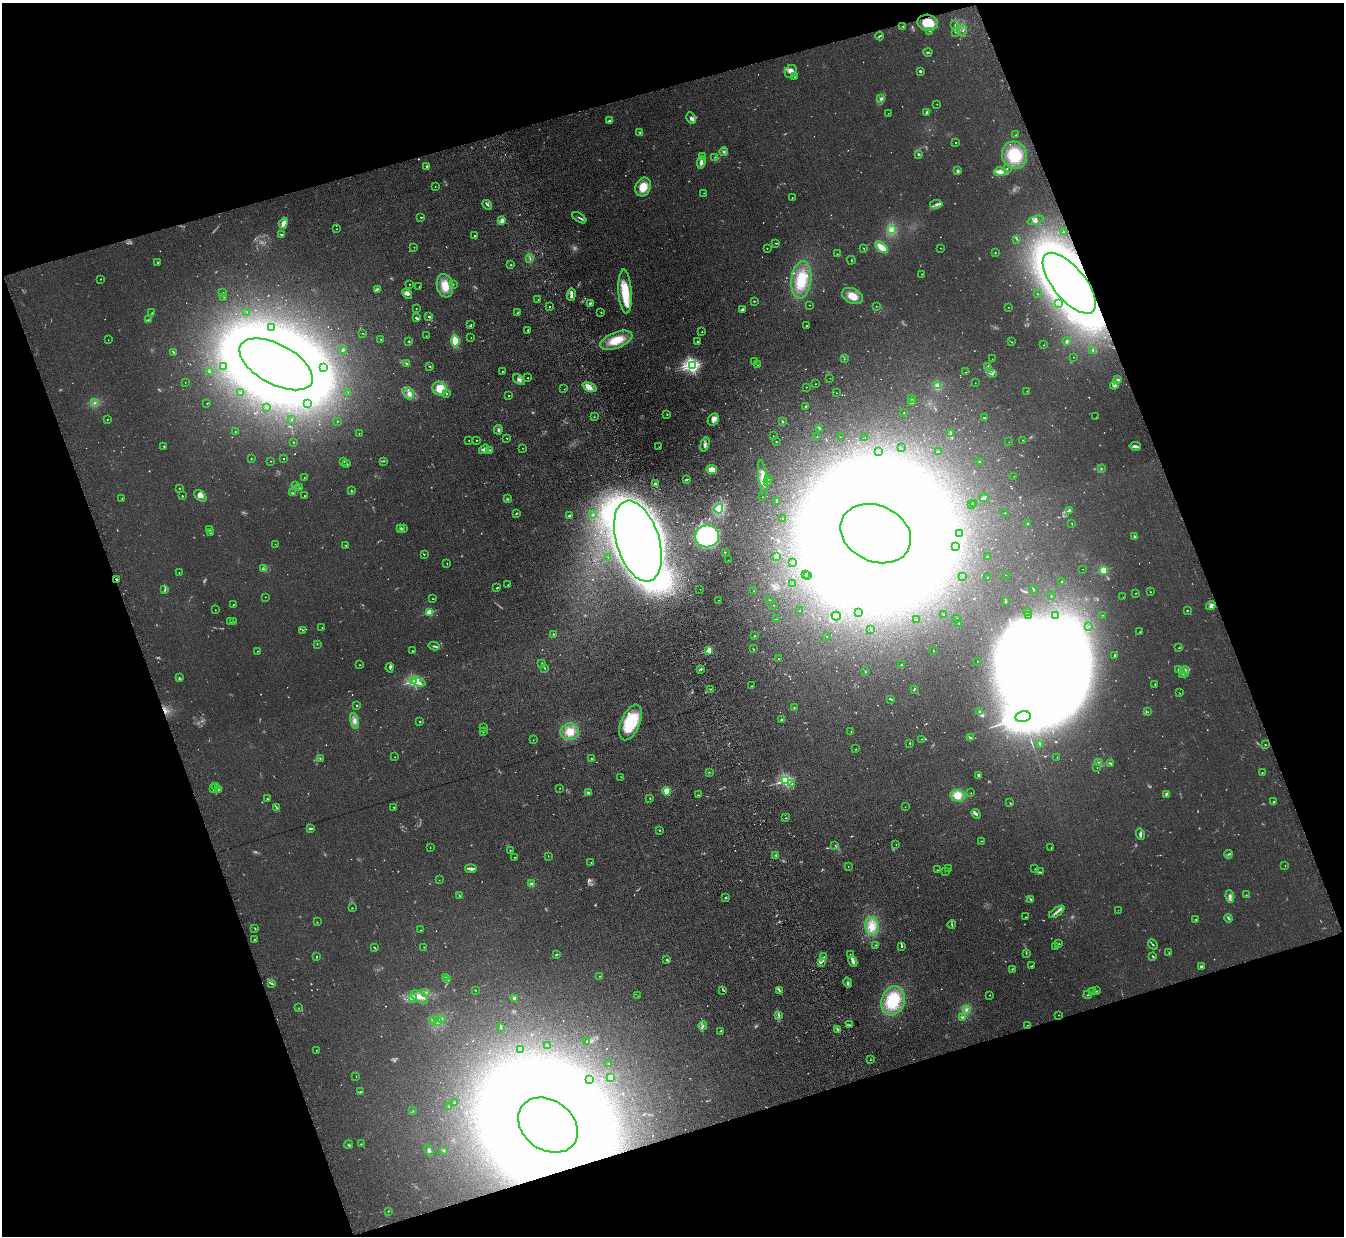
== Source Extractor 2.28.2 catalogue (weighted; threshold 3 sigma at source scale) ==
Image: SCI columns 75-5442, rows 169-5102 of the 5515 x 5398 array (HDU 1 of 3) = the unmasked area's bounding box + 8 px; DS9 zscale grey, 4 x 4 block average (1 PNG px = mean of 4 x 4 image px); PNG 1346 x 1238 px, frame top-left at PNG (2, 3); each listed source drawn as its Kron ellipse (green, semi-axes under 4 px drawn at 4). Shown black and unused: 38% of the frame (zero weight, under 3 of 5 exposures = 4% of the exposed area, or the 3 px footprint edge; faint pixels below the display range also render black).
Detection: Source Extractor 2.28.2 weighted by HDU 2 'WHT'. Background 0.0415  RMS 0.0047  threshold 0.0211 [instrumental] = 3 sigma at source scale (4.5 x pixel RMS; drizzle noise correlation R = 1.50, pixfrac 1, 0.05/0.05 arcsec/px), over >= 5 px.
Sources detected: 946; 109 too faint to see at this stretch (4 x 4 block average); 88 inside a brighter object's white glare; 2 cosmic-ray / hot-pixel residue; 1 long thin detection or spike segment (spike, bleed or trail) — neither listed nor drawn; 26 coinciding with a brighter row at this scale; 36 inside a brighter listed object's ellipse — not listed separately; of the other 684, all 500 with FLUX_AUTO >= 0.838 (the completeness limit of this list) listed and drawn (184 fainter detections not listed), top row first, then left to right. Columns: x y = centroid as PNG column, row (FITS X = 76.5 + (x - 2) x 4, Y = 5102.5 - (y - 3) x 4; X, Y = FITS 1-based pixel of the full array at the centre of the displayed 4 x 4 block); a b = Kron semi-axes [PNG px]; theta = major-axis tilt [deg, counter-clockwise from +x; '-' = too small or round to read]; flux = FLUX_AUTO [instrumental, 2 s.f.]
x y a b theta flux
928 23 10 8 -11 51
955 25 2 2 - 1.1
903 26 2 2 - 1.4
963 30 5 2 - 3.3
930 31 3 2 - 1.2
955 32 2 2 - 0.99
880 36 4 2 - 2.9
928 52 4 2 - 3
791 71 7 5 52 13
920 71 3 2 - 3.8
795 77 2 2 - 1.5
881 99 4 3 - 6.3
937 104 2 2 - 1.2
927 112 4 3 - 4.5
888 113 2 2 - 0.84
691 118 6 3 -64 7.9
610 121 4 2 - 9.7
640 133 4 2 - 3.3
1016 135 3 2 - 1.2
956 143 2 2 - 2.7
724 152 4 3 - 5.3
918 154 2 2 - 5
1015 155 14 12 -65 100
702 156 3 2 - 2.6
715 157 2 2 - 1.4
701 162 6 3 84 12
427 166 3 2 - 3.1
1007 169 2 2 - 1.3
958 171 2 2 - 29
1000 172 6 4 4 16
435 186 2 2 - 1
643 187 10 7 66 45
704 193 2 2 - 1
792 198 2 2 - 1.6
936 204 6 2 11 6.9
487 205 5 2 - 4.3
421 217 2 2 - 2.6
579 218 8 2 -32 5.3
1035 220 8 3 19 8
502 221 4 3 - 12
283 223 6 3 71 18
337 229 2 2 - 1
891 230 4 3 - 7.5
1063 232 2 2 - 1.7
281 234 4 2 - 2.5
475 236 2 2 - 5.3
1017 239 3 2 - 1.6
776 243 3 2 - 2.1
414 247 2 2 - 1.1
882 247 8 4 -39 40
767 248 2 2 - 1.8
864 248 3 2 - 1.8
941 248 2 2 - 0.84
995 253 2 2 - 1.9
837 254 2 2 - 1.2
530 259 2 2 - 2.5
851 260 4 2 - 1.7
158 263 2 2 - 2.3
511 265 2 2 - 1.8
922 274 2 2 - 0.95
101 279 2 2 - 1.2
801 280 19 10 83 79
1069 283 37 16 -51 2600
409 284 2 2 - 1.6
453 284 2 2 - 1
445 286 12 8 -76 45
419 287 2 2 - 1.7
377 289 3 3 - 3
223 292 2 2 - 0.93
625 292 22 6 -86 89
407 294 5 4 - 9.4
1037 294 2 2 - 1.1
571 295 6 2 88 14
852 296 11 7 -25 36
224 297 2 2 - 1.2
538 300 2 2 - 1.4
754 301 2 2 - 1.4
590 303 4 2 - 3.3
1059 303 2 2 - 0.88
810 305 2 2 - 0.87
876 306 2 2 - 1.1
549 307 2 2 - 2.8
1008 307 2 2 - 1.3
416 308 2 2 - 1.2
742 309 4 2 - 9.3
247 312 2 2 - 0.9
601 312 2 2 - 1.3
152 313 2 2 - 2
517 313 4 2 - 2.1
429 316 3 2 - 3.2
416 318 3 2 - 6.5
148 320 3 2 - 2.3
471 324 3 2 - 2.2
806 326 2 2 - 3.1
271 327 2 2 - 2
528 330 3 2 - 2.8
702 332 2 2 - 2.4
362 333 3 2 - 1.9
426 336 2 2 - 0.85
471 338 2 2 - 0.99
108 340 2 2 - 0.85
381 340 3 2 - 1.4
616 340 17 8 22 62
409 341 2 2 - 2.8
455 341 5 4 - 53
697 341 2 2 - 1.4
1067 341 4 3 - 6.2
1012 342 2 2 - 1.7
1043 345 2 2 - 1.2
343 350 4 2 - 2.5
1093 350 3 2 - 2.5
173 352 4 2 - 2.5
1073 357 2 2 - 0.86
844 359 2 2 - 1.2
992 359 2 2 - 1
755 361 2 2 - 1.6
276 364 40 20 -28 7600
407 364 3 2 - 2.5
758 365 2 2 - 1
223 366 3 2 - 1.7
430 366 2 2 - 1.9
693 366 2 2 - 580
988 366 2 2 - 2.2
324 367 2 2 - 1.7
209 371 3 2 - 2.7
502 371 2 2 - 1.1
966 372 2 2 - 1
992 374 3 2 - 3.4
528 378 2 2 - 2.1
830 378 2 2 - 1.4
519 380 7 3 -38 11
1118 380 4 3 - 4.6
185 383 2 2 - 0.88
975 383 2 2 - 0.94
816 384 2 2 - 1.2
1114 385 4 3 - 4.7
937 386 3 3 - 6.4
590 387 7 4 -24 16
806 387 2 2 - 1.9
440 389 7 6 - 43
564 389 2 2 - 0.85
1027 391 2 2 - 0.93
241 392 2 2 - 2
348 392 2 2 - 1.2
409 393 6 4 -78 14
447 393 2 2 - 2
836 393 2 2 - 0.95
508 395 2 2 - 4.3
912 399 2 2 - 0.9
912 402 3 2 - 2.8
95 403 2 2 - 3
307 403 2 2 - 1
207 404 2 2 - 0.98
806 406 3 2 - 3.8
267 408 2 2 - 1.5
904 413 2 2 - 1.3
667 414 2 2 - 1.6
594 417 2 2 - 0.89
984 417 2 2 - 1.7
1096 417 2 2 - 0.85
107 419 2 2 - 1.7
291 419 2 2 - 1.2
713 419 6 5 - 11
337 421 2 2 - 1.1
783 422 3 2 - 2.5
820 428 3 2 - 3
498 430 5 2 - 5.1
235 432 2 2 - 0.85
359 433 2 2 - 1.4
951 433 2 2 - 1.7
773 436 2 2 - 1.4
817 437 2 2 - 0.91
840 437 2 2 - 0.98
865 437 2 2 - 0.89
507 438 2 2 - 1.9
469 440 2 2 - 0.93
477 440 2 2 - 1.2
1023 440 2 2 - 1.6
293 442 2 2 - 2.8
776 442 2 2 - 2.5
1009 442 2 2 - 0.93
705 444 7 3 73 7.7
164 446 2 2 - 2.9
1135 446 6 3 -9 10
659 447 2 2 - 1
522 448 2 2 - 0.93
901 448 2 2 - 1.1
484 449 5 4 - 9.2
490 450 2 2 - 2.2
878 452 3 2 - 2.8
939 452 3 2 - 2.2
251 459 2 2 - 1.2
283 459 2 2 - 1.4
271 461 3 2 - 0.98
344 461 2 2 - 2.3
383 461 2 2 - 1.5
980 462 2 2 - 4.9
347 464 3 2 - 2.5
1101 469 2 2 - 1.8
712 470 5 4 - 32
1014 476 2 2 - 0.87
304 477 2 2 - 1.2
763 477 17 3 -83 24
686 479 3 2 - 4.6
768 479 2 2 - 1.3
767 482 3 2 - 2.3
655 484 4 2 - 4.9
295 486 3 2 - 2.6
299 487 3 2 - 1.4
179 488 2 2 - 1.5
351 491 2 2 - 1.8
293 493 3 2 - 2.8
182 496 2 2 - 2.6
200 496 7 4 -40 18
304 496 2 2 - 1.2
763 497 2 2 - 1.1
122 498 2 2 - 0.95
984 498 4 2 - 5.5
507 499 2 2 - 1.4
776 501 3 2 - 1.9
972 504 2 2 - 1.3
974 504 2 2 - 1
719 508 5 4 - 14
1070 510 2 2 - 3.3
516 513 3 2 - 2.1
1005 513 2 2 - 2.2
593 515 2 2 - 1.5
569 516 3 2 - 5.5
782 519 2 2 - 2.7
1028 524 3 2 - 3.4
1072 524 3 2 - 1.2
400 529 3 2 - 9.3
403 529 3 2 - 3
209 530 2 2 - 1.4
211 532 3 2 - 2.5
960 533 2 2 - 1.3
876 534 37 28 -25 9800
707 536 12 11 - 440
1134 536 2 2 - 4.5
638 541 42 21 -73 4100
275 544 2 2 - 0.97
345 545 2 2 - 1.8
955 546 3 2 - 2.6
725 552 2 2 - 1.4
424 554 2 2 - 1.4
776 556 4 2 - 3.4
608 557 2 2 - 0.9
987 557 2 2 - 3.1
728 560 2 2 - 0.94
793 562 3 2 - 1
447 563 2 2 - 1.1
263 569 2 2 - 2.8
1083 569 2 2 - 0.87
1103 570 2 2 - 180
179 572 2 2 - 1.2
805 574 2 2 - 1
807 575 3 2 - 3.4
1006 575 2 2 - 1.2
962 576 2 2 - 0.88
988 577 2 2 - 1.4
116 579 2 2 - 6.5
1062 582 2 2 - 1.1
792 584 2 2 - 0.92
508 585 2 2 - 1.7
497 588 2 2 - 4.7
165 589 4 2 - 4.7
700 589 2 2 - 1.7
1033 589 4 2 - 2
754 591 2 2 - 1.3
1150 592 2 2 - 1.6
1136 593 2 2 - 1.2
1051 596 2 2 - 1.5
265 597 2 2 - 1.4
1123 597 2 2 - 0.85
432 599 2 2 - 1.6
719 600 2 2 - 0.85
769 600 2 2 - 1.5
1006 601 3 2 - 2.3
233 604 2 2 - 1.4
774 605 2 2 - 1.1
1211 605 5 3 - 9.3
215 610 2 2 - 1.5
1187 610 2 2 - 2.8
800 611 2 2 - 0.88
1028 611 2 2 - 0.93
429 612 2 2 - 170
859 613 2 2 - 1
944 614 2 2 - 1.3
1028 615 2 2 - 1
1102 615 2 2 - 1
836 616 5 3 - 6.1
1056 616 2 2 - 0.87
957 618 2 2 - 0.91
777 619 2 2 - 1.3
917 620 2 2 - 1
233 621 2 2 - 1
231 622 2 2 - 1.4
959 623 3 2 - 2.9
1089 626 2 2 - 1.1
322 628 2 2 - 1.3
303 630 3 2 - 2.1
871 630 2 2 - 1.3
1140 632 3 2 - 1.7
553 634 2 2 - 2.2
754 636 2 2 - 1.5
827 636 2 2 - 2.5
317 644 2 2 - 1.3
434 646 5 2 - 4.6
1179 648 2 2 - 1.2
753 649 3 2 - 1.5
709 650 2 2 - 120
257 651 2 2 - 1.2
412 651 2 2 - 0.98
933 651 2 2 - 1.6
1115 655 2 2 - 4.2
778 659 2 2 - 1.2
977 661 2 2 - 1.1
542 663 3 2 - 1.7
359 665 2 2 - 1.2
901 665 2 2 - 2.5
390 668 5 2 - 3.9
545 668 2 2 - 1.9
701 669 3 2 - 3.4
1178 670 2 2 - 1.4
866 672 2 2 - 2.5
1185 672 5 2 - 5.5
1183 674 2 2 - 2.9
179 678 2 2 - 2.1
413 681 2 2 - 500
419 682 7 2 -12 7.4
1155 684 2 2 - 1.8
752 686 2 2 - 0.94
711 689 3 2 - 1.8
914 689 3 2 - 2.3
1180 693 2 2 - 1.2
890 699 3 2 - 2.4
357 705 2 2 - 3.7
794 708 2 2 - 1.6
980 712 3 2 - 1.8
1148 712 2 2 - 1.3
1023 716 7 5 13 12000
781 719 3 2 - 2.1
354 721 8 4 -77 13
420 722 2 2 - 1.9
631 722 19 9 67 130
484 728 3 2 - 1.9
483 732 2 2 - 1.7
570 732 9 8 - 33
851 732 2 2 - 1.4
970 737 3 2 - 3
921 739 2 2 - 0.96
533 740 2 2 - 1.4
910 743 2 2 - 1.4
1040 744 3 2 - 4.3
1265 745 2 2 - 1.5
856 749 2 2 - 1.1
395 757 2 2 - 0.87
1057 757 2 2 - 1.3
320 758 2 2 - 1.7
591 758 3 2 - 1.2
1099 762 2 2 - 1.5
1111 763 4 2 - 3.3
1097 768 2 2 - 1
709 772 3 2 - 1.2
1262 773 2 2 - 1.5
979 776 3 2 - 3.9
621 777 2 2 - 0.88
786 780 2 2 - 510
792 784 2 2 - 1.2
215 786 3 2 - 3.5
560 788 2 2 - 1.3
214 789 3 2 - 2.7
218 790 3 3 - 3.9
667 791 4 3 - 42
588 793 3 3 - 4.9
971 793 2 2 - 1.1
1166 794 3 2 - 3.6
698 795 2 2 - 1.8
958 796 7 5 -12 38
650 798 2 2 - 1.6
267 799 2 2 - 1.9
1274 802 4 2 - 3.7
1010 803 3 2 - 1.7
394 807 2 2 - 2.2
905 807 2 2 - 0.91
277 808 4 2 - 2.7
976 814 5 2 - 8.3
786 818 2 2 - 1.8
310 828 3 2 - 4.3
659 830 2 2 - 1.4
1140 834 6 3 -75 6.2
981 841 2 2 - 1.7
835 845 2 2 - 0.97
896 845 2 2 - 0.87
430 847 2 2 - 0.89
1051 848 2 2 - 0.85
510 850 2 2 - 1.4
1228 854 4 2 - 3.6
776 855 3 2 - 2.5
548 856 2 2 - 1
515 857 2 2 - 1.6
591 862 2 2 - 1.4
1285 865 2 2 - 0.87
848 866 2 2 - 1.1
471 869 6 2 -7 11
948 869 2 2 - 2.5
1035 869 2 2 - 1
938 870 2 2 - 1.2
946 871 2 2 - 1.1
1040 872 3 2 - 2.2
439 880 2 2 - 0.85
532 884 4 3 - 5.4
1246 895 3 2 - 1.1
460 896 2 2 - 1.5
1230 896 6 3 -83 9.2
726 897 2 2 - 9.9
1031 899 4 2 - 4.1
352 908 2 2 - 1.6
1118 910 2 2 - 0.89
1057 912 9 2 34 9.9
1025 917 2 2 - 0.88
1229 918 4 2 - 3.5
1196 919 3 2 - 2
317 922 2 2 - 1
952 924 4 2 - 3
872 926 9 6 -78 32
255 929 3 2 - 2.1
420 930 2 2 - 0.88
254 939 2 2 - 1.1
1058 944 4 2 - 2.8
1153 944 5 2 - 3.1
876 945 2 2 - 1.6
902 946 2 2 - 3.1
1056 946 3 2 - 7.8
374 947 3 2 - 2.6
424 947 2 2 - 1
1026 953 2 2 - 1.5
1169 953 2 2 - 1.3
850 954 2 2 - 1.2
556 955 2 2 - 12
1153 956 3 2 - 3.4
316 957 3 2 - 1.6
824 957 2 2 - 1.5
667 959 3 2 - 2.8
853 961 5 2 - 11
821 962 4 2 - 4.2
1032 966 3 2 - 3.1
1201 966 3 2 - 5.2
1012 969 2 2 - 2
600 976 2 2 - 1.5
446 977 2 2 - 0.86
448 980 3 2 - 2.5
848 983 5 3 - 5.7
272 984 4 2 - 2.6
475 990 2 2 - 1.4
723 990 4 2 - 2.2
779 991 3 2 - 3.7
1093 991 2 2 - 2.3
1096 991 4 2 - 2.6
426 992 2 2 - 1.6
990 995 2 2 - 1.2
1088 995 4 2 - 3.1
638 996 2 2 - 1.2
412 997 2 2 - 2.4
419 997 9 5 -33 24
514 998 4 3 - 5
893 1001 15 11 72 130
299 1008 2 2 - 1.3
966 1009 3 3 - 5.3
1059 1015 2 2 - 1
779 1016 4 2 - 3.1
962 1017 3 2 - 4.2
442 1018 2 2 - 1.7
432 1021 2 2 - 0.96
437 1021 3 2 - 4.3
850 1025 4 2 - 3.2
1027 1025 2 2 - 1.2
703 1026 4 2 - 4.5
501 1028 2 2 - 2.1
838 1030 4 2 - 5.5
721 1031 2 2 - 2
587 1041 3 2 - 2.1
547 1045 2 2 - 0.96
316 1050 2 2 - 1
521 1050 3 2 - 3.3
870 1060 2 2 - 1.3
609 1064 2 2 - 1.8
356 1076 2 2 - 0.94
611 1077 2 2 - 92
589 1080 2 2 - 1.9
360 1092 3 2 - 2.2
454 1103 3 2 - 2.1
449 1106 2 2 - 2.4
413 1110 2 2 - 1.5
548 1125 32 25 -35 12000
361 1144 2 2 - 0.89
349 1145 4 2 - 2.1
429 1150 6 3 -65 6.6
444 1151 2 2 - 2.1
388 1211 2 2 - 1.2
Overlapping masked pixels (flux is a lower limit): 4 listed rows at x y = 928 23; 1069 283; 116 579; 548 1125
Diffuse or blended objects may show on this block-average render without a row.